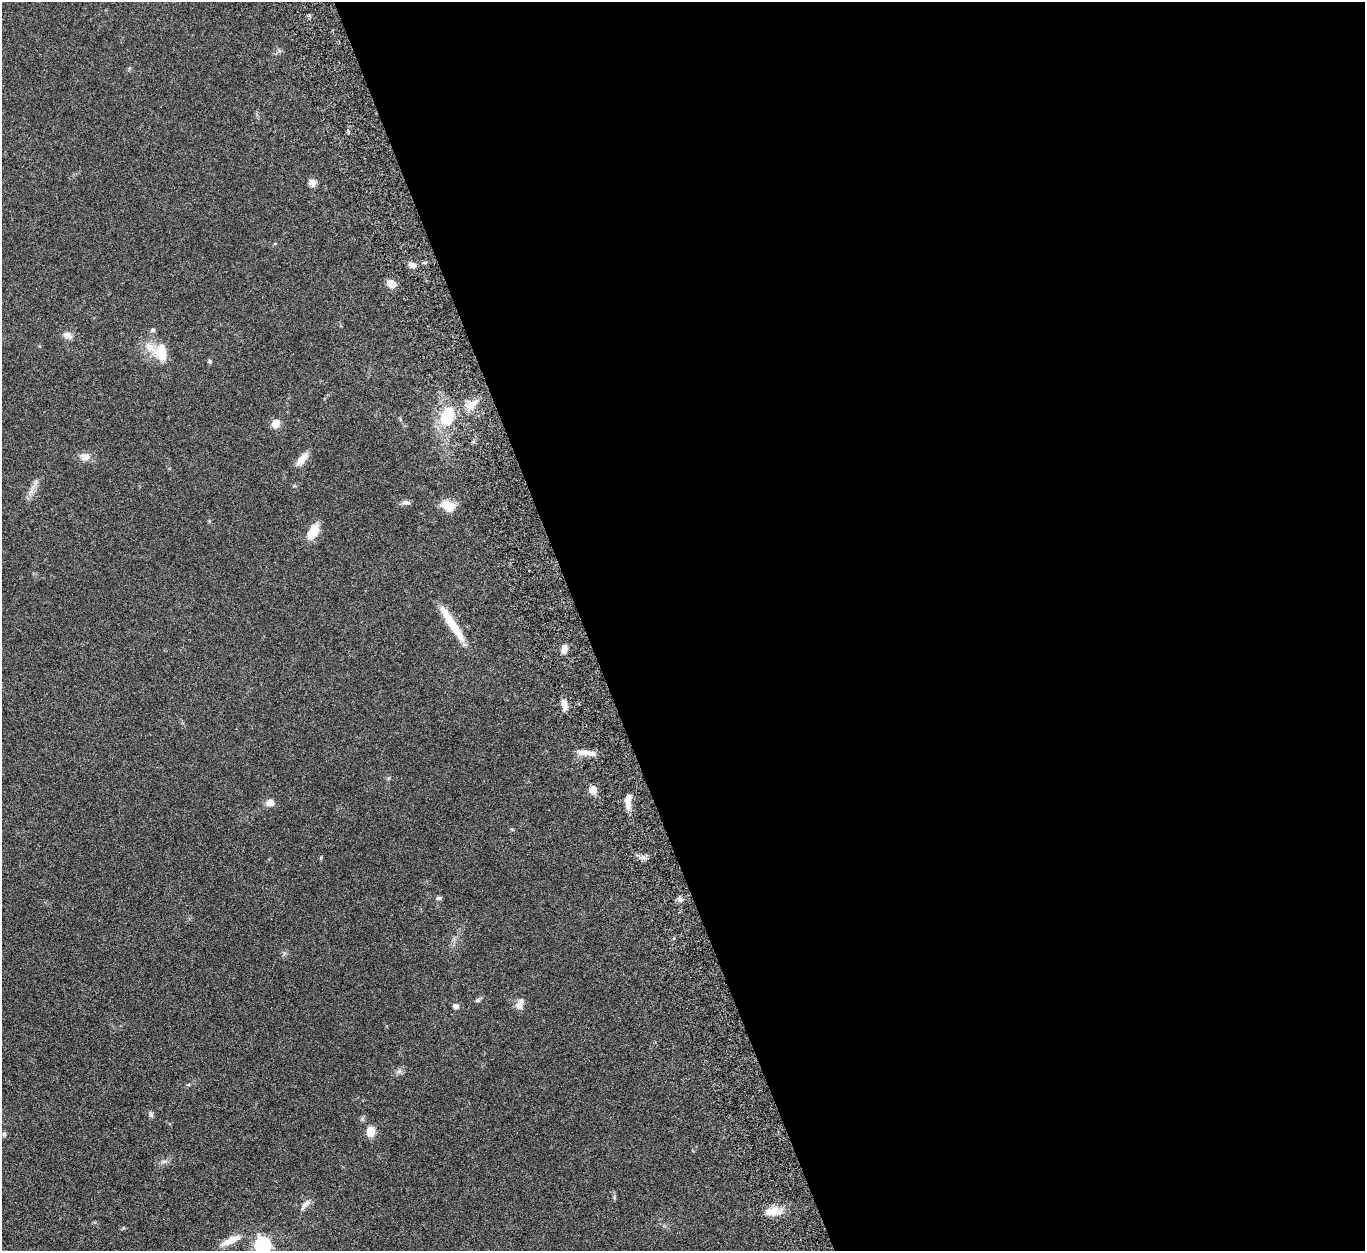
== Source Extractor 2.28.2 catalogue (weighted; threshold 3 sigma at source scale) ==
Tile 8 of 4 x 4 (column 4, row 2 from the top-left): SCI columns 4205-5567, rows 2833-4081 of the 5682 x 5544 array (HDU 1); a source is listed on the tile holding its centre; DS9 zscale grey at full resolution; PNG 1367 x 1253 px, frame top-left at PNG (2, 2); no overlay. Shown black and unused: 57% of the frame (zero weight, under 5 of 10 exposures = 6% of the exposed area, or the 3 px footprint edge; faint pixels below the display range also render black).
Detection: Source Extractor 2.28.2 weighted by HDU 2 'WHT'; one run over the whole footprint, this tile lists its part. Background 0.0278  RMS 0.0018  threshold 0.00726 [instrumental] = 3 sigma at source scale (4.09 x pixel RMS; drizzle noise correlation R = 1.36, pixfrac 0.8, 0.05/0.05 arcsec/px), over >= 5 px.
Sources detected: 39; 2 inside a brighter listed object's ellipse — not listed separately; the other 37 listed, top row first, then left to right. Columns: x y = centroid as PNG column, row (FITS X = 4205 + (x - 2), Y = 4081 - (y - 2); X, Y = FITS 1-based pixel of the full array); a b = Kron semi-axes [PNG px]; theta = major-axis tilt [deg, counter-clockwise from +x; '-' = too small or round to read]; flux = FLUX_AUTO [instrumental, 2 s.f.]
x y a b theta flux
312 183 9 9 - 0.84
412 265 8 7 - 0.79
391 283 10 7 -41 1.5
153 330 6 5 - 0.3
67 335 14 8 -21 0.88
160 352 26 16 -37 4.9
209 361 6 4 22 0.23
471 405 15 10 55 1.7
447 416 23 13 73 6.6
276 423 8 7 - 1.8
85 457 12 9 -6 1.2
302 459 18 8 49 1.5
33 487 15 4 59 0.88
406 502 12 6 -4 0.53
448 505 18 12 -25 2.1
313 532 18 10 64 2.6
452 623 46 8 -57 5.1
564 649 10 7 76 0.96
564 704 11 6 -77 1.2
586 753 25 6 -5 1.4
593 790 6 5 - 2.7
628 802 19 6 88 1.5
270 803 10 8 9 1
438 898 7 5 3 0.33
680 900 7 4 -19 0.37
477 1000 6 5 - 0.31
456 1006 7 6 - 0.56
519 1006 11 9 -48 0.85
399 1071 7 4 18 0.37
188 1085 5 3 - 0.18
151 1114 8 6 -73 0.37
370 1131 9 7 -90 2.3
4 1134 7 5 90 0.28
305 1204 18 7 45 0.84
770 1212 21 9 34 1.9
230 1240 28 8 26 2
263 1245 8 7 - 32
Isophote crosses this tile's border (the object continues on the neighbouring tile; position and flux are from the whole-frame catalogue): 1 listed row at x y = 263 1245